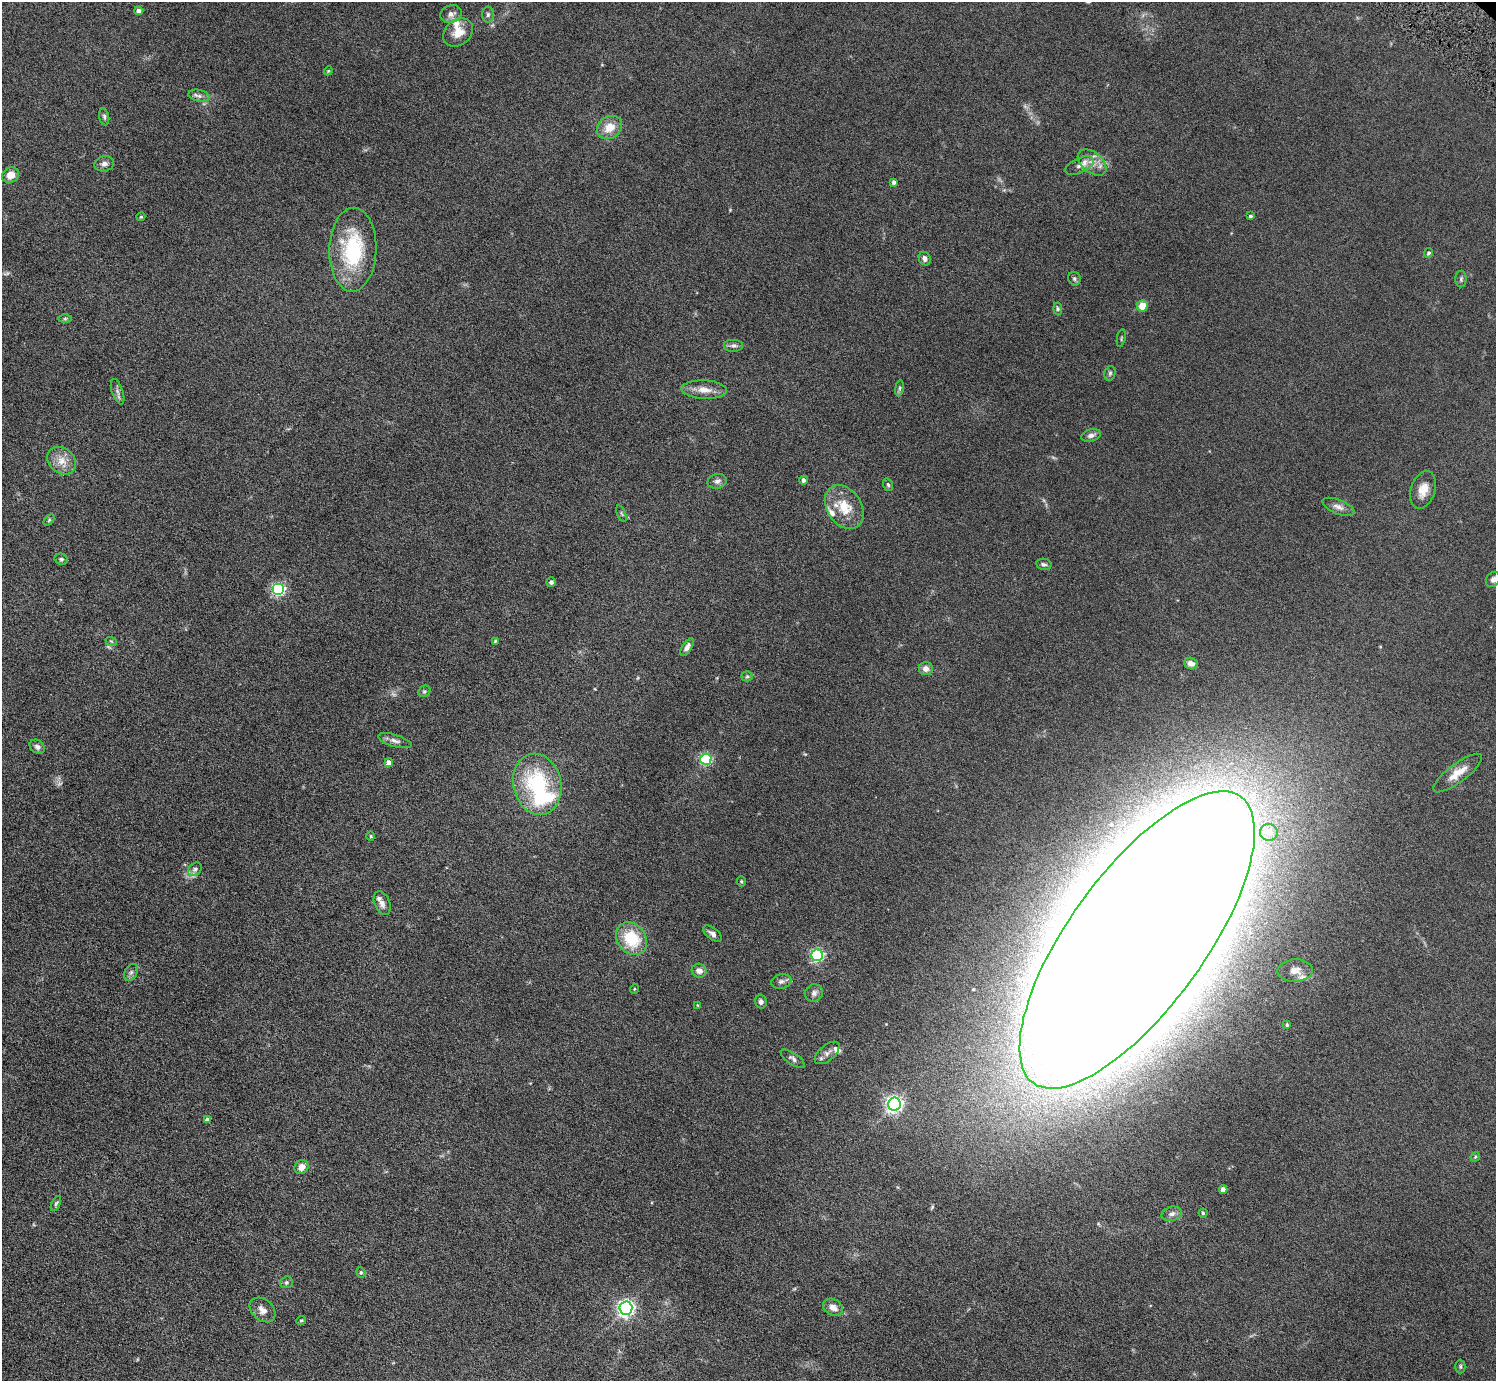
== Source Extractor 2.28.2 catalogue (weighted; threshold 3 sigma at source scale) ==
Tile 7 of 4 x 4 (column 3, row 2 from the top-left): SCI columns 3099-4592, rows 3121-4499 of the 6098 x 6100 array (HDU 1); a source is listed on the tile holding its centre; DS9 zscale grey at full resolution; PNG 1498 x 1383 px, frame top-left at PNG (2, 2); each listed source drawn as its Kron ellipse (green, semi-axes under 4 px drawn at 4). Shown black and unused: <1% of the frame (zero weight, under 6 of 11 exposures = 5% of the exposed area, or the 3 px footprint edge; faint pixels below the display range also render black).
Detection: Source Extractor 2.28.2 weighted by HDU 2 'WHT'; one run over the whole footprint, this tile lists its part. Background 0.103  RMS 0.006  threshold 0.0246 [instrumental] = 3 sigma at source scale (4.09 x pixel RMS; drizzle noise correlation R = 1.36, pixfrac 0.8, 0.05/0.05 arcsec/px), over >= 5 px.
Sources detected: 102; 4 too faint to see at this stretch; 1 inside a brighter object's white glare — neither listed nor drawn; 5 inside a brighter listed object's ellipse — not listed separately; the other 92 listed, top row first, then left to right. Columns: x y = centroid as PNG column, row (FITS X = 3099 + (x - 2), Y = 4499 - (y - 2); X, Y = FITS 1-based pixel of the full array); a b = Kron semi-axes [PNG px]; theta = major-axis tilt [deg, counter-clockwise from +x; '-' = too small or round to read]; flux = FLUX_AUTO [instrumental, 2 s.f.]
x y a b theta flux
139 11 4 4 - 2.6
451 14 11 8 20 2.8
488 15 8 6 88 1.4
458 32 16 12 40 7
328 71 4 3 - 0.47
199 96 10 6 -13 1.9
104 117 9 5 -79 1.1
609 127 13 11 34 7.4
1092 162 16 10 -39 5.8
104 164 10 7 13 2.2
1079 165 15 7 24 3.3
11 175 9 7 28 5.2
894 182 4 4 - 1.3
1251 216 4 3 - 0.82
141 217 4 3 - 0.61
353 250 42 23 89 42
1429 253 5 4 - 0.98
925 258 7 5 -61 1.9
1074 279 7 6 - 1
1461 279 8 5 90 1.1
1142 306 5 5 - 8.6
1058 309 6 4 -84 0.71
65 318 6 4 1 0.85
1121 338 9 2 79 0.56
734 345 10 6 0 1.8
1110 373 7 5 74 1
899 388 8 4 81 0.87
704 390 23 9 -3 6.1
118 392 13 5 -71 1.9
1091 435 10 6 15 2.2
62 461 16 12 -39 6.7
803 480 4 4 - 1.6
717 481 10 7 12 1.9
888 485 6 4 -71 0.89
1423 490 19 12 73 6.6
844 507 24 17 -56 13
1338 507 17 7 -22 3.1
621 514 9 3 -69 0.66
49 520 6 4 46 0.67
61 559 7 5 -22 1.2
1044 564 8 5 -12 1.4
1493 579 8 6 56 1.8
551 582 5 4 - 1.3
278 590 6 6 - 89
111 641 6 3 -18 0.57
495 641 4 4 - 0.56
687 647 10 5 58 2.2
1191 663 7 5 -19 3.1
926 669 7 6 - 3
747 676 5 5 - 0.75
424 691 6 5 - 0.92
395 741 17 6 -16 2.5
37 747 8 6 -34 1.8
706 759 5 5 - 60
389 763 4 4 - 3.3
1458 773 29 9 37 7.7
537 784 31 24 -77 47
1269 832 9 8 - 7
371 836 5 4 - 0.59
195 869 7 6 - 1.3
741 881 5 4 - 0.62
382 903 12 7 -69 2.7
712 934 11 5 -39 2.1
632 939 17 14 -52 21
1137 940 177 68 54 7200
817 955 6 6 - 86
699 971 7 7 - 3.3
1295 971 17 11 2 5
131 972 9 6 63 1.7
781 981 10 7 12 1.9
634 989 5 3 - 0.46
814 993 9 8 - 2.2
761 1002 7 5 -74 1.5
697 1005 4 3 - 0.38
1287 1025 4 3 - 0.7
827 1053 15 8 40 2.9
793 1059 14 5 -34 1.8
894 1104 6 6 - 180
207 1120 4 4 - 2.1
1475 1157 5 4 - 0.59
301 1167 7 6 - 3.7
1223 1190 4 4 - 3.3
56 1203 8 4 63 0.87
1203 1213 4 4 - 0.59
1172 1214 10 7 14 2.2
361 1272 5 4 - 0.66
286 1282 6 5 - 0.93
833 1307 10 8 -32 4.1
626 1308 6 6 - 200
262 1310 14 10 -41 4.1
301 1320 5 4 - 0.63
1460 1367 7 5 90 0.88